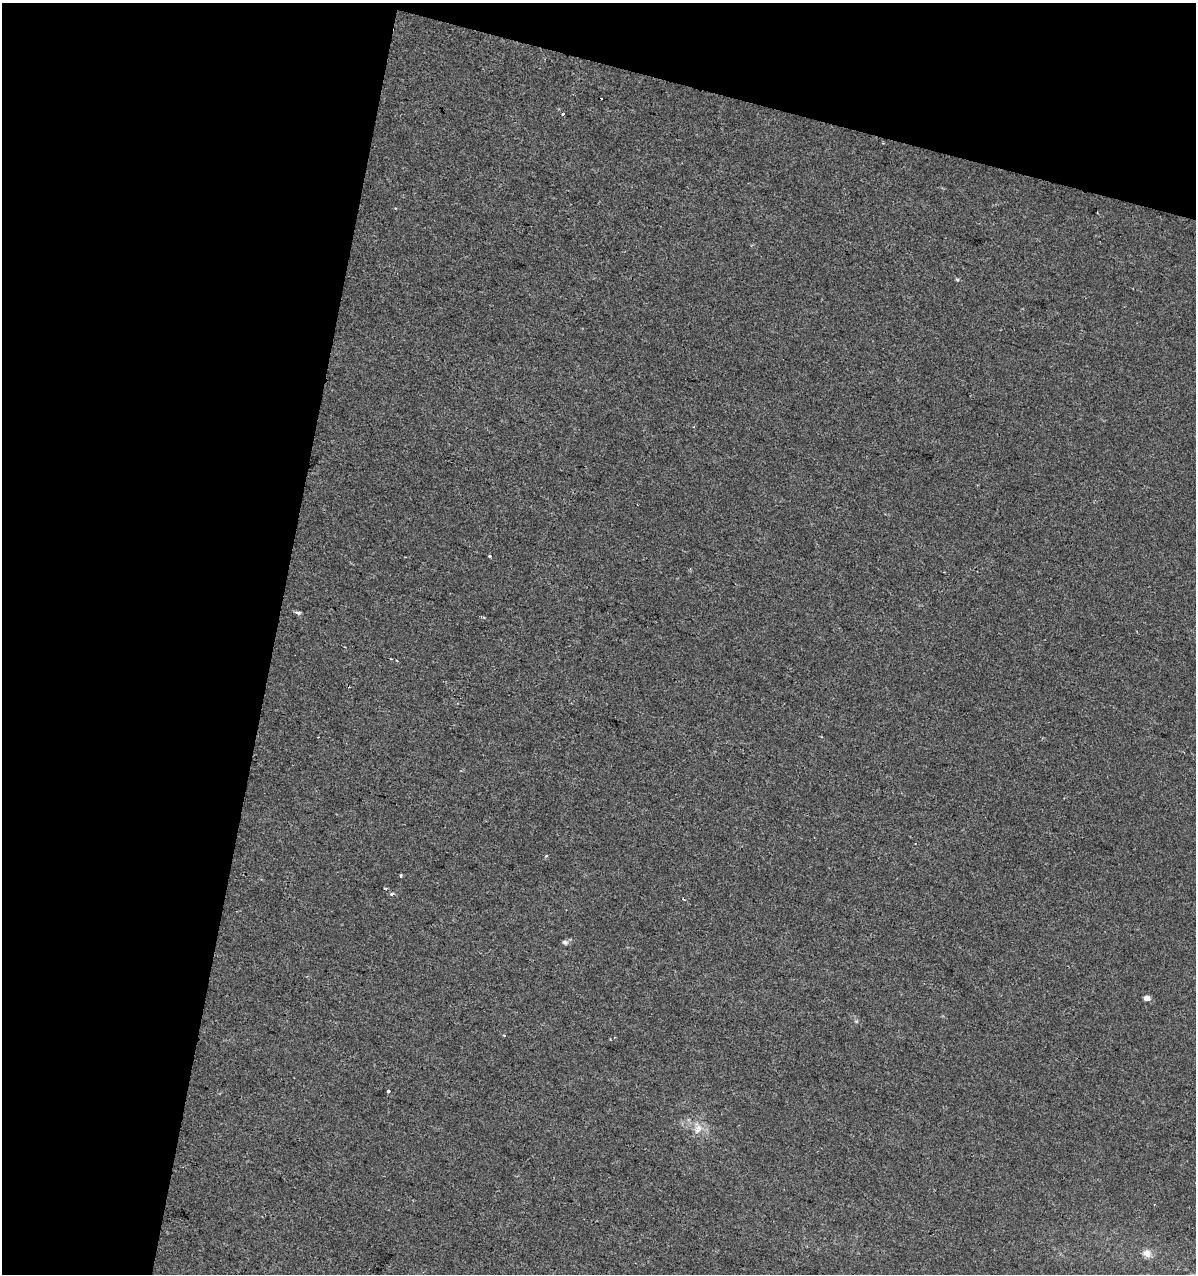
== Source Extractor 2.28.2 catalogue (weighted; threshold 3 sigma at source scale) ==
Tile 1 of 2 x 2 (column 1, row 1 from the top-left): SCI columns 129-1322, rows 1273-2544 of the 2629 x 2544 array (HDU 1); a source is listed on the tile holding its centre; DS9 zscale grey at full resolution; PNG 1198 x 1276 px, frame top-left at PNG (2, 3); no overlay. Shown black and unused: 29% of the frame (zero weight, under 2 of 3 exposures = <1% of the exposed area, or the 3 px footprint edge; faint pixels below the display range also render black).
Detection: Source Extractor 2.28.2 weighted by HDU 2 'WHT'; one run over the whole footprint, this tile lists its part. Background 2.80e-04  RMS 0.0041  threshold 0.0183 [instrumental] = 3 sigma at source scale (4.5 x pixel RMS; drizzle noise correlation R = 1.50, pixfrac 1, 0.0396/0.0396 arcsec/px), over >= 5 px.
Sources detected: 16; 3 cosmic-ray / hot-pixel residue — not listed; the other 13 listed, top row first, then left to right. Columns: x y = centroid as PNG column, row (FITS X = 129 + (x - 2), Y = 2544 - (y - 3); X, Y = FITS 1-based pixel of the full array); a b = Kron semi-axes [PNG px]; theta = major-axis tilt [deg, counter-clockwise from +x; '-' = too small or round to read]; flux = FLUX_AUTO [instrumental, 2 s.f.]
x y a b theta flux
563 114 3 3 - 0.91
957 280 5 4 - 0.54
490 556 3 3 - 2.1
298 613 6 5 - 1
546 856 4 3 - 0.49
401 875 4 3 - 0.52
386 888 4 4 - 0.73
392 894 6 4 29 1
565 942 8 5 -19 1.1
1147 998 4 4 - 3.9
388 1091 3 3 - 0.65
698 1128 17 10 87 4.4
1147 1253 11 10 - 2.8